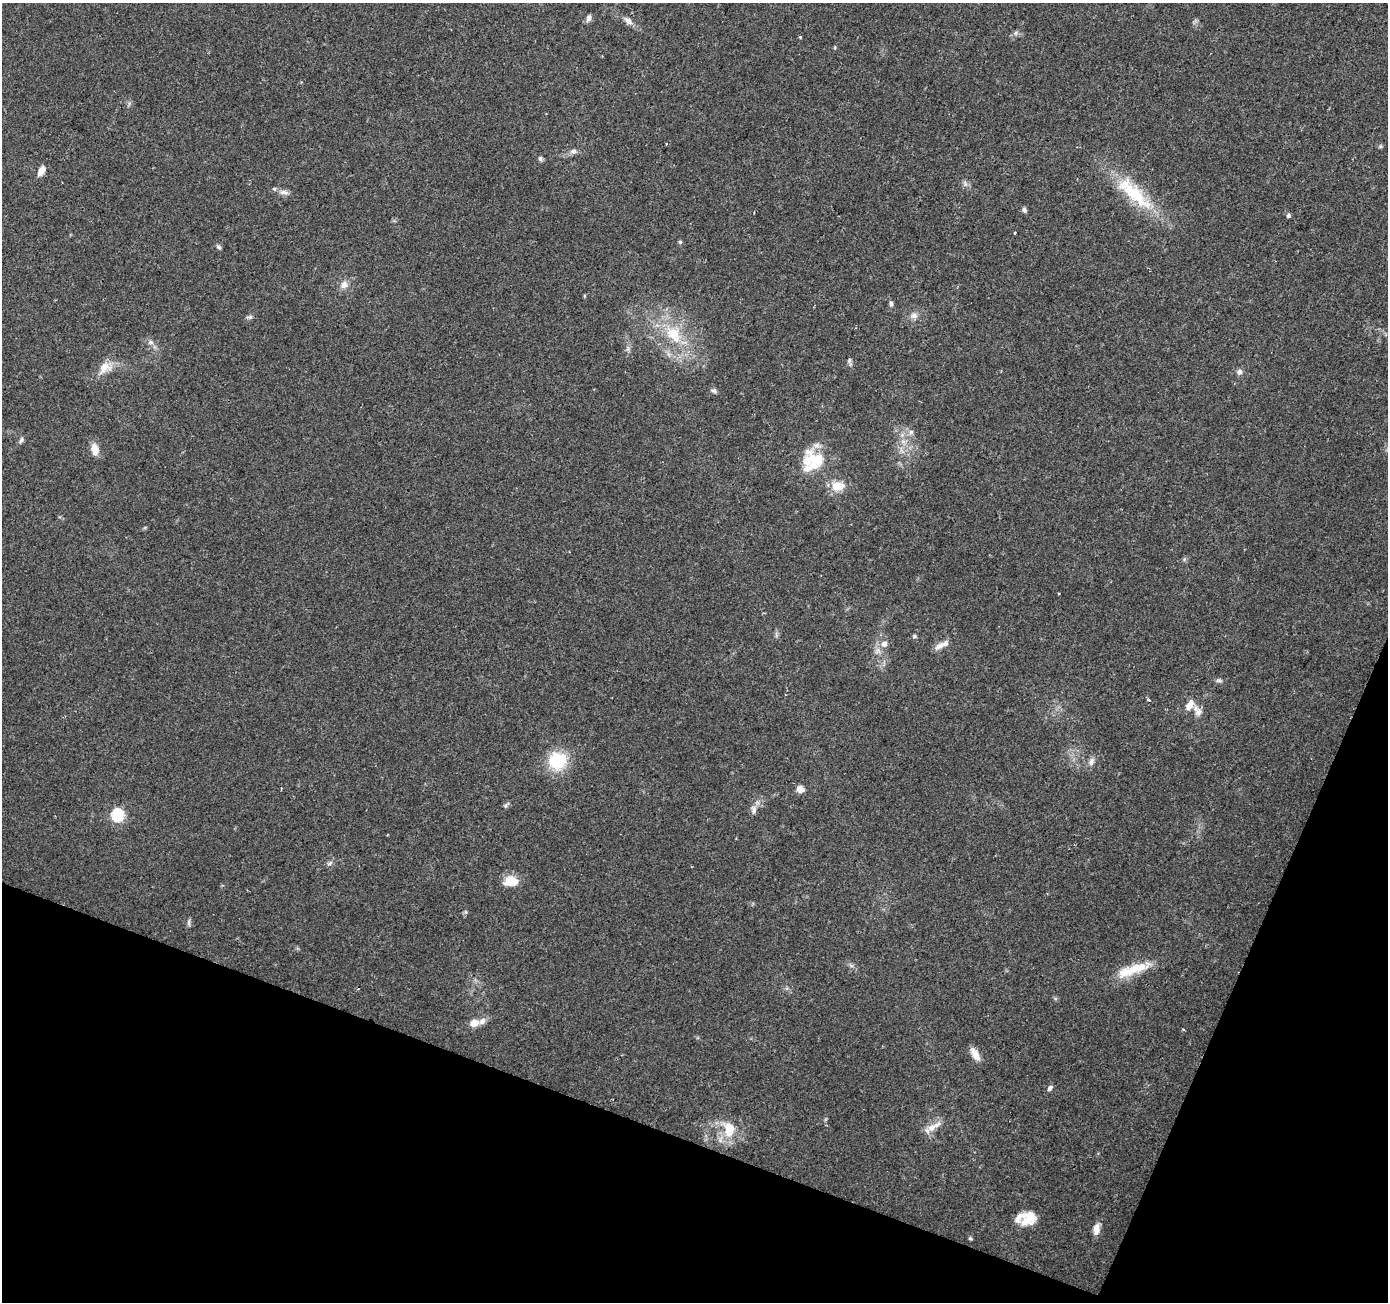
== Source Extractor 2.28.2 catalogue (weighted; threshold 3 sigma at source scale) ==
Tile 15 of 4 x 4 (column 3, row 4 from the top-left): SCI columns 2773-4158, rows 210-1509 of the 5551 x 5684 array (HDU 1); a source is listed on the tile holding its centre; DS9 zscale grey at full resolution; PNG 1390 x 1304 px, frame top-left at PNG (2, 3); no overlay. Shown black and unused: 18% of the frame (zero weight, under 2 of 3 exposures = <1% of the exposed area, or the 3 px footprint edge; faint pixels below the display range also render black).
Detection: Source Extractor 2.28.2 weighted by HDU 2 'WHT'; one run over the whole footprint, this tile lists its part. Background 0.0336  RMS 0.0034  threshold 0.0155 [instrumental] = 3 sigma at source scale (4.5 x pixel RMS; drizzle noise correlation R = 1.50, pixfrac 1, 0.0396/0.0396 arcsec/px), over >= 5 px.
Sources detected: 66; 6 inside a brighter listed object's ellipse — not listed separately; the other 60 listed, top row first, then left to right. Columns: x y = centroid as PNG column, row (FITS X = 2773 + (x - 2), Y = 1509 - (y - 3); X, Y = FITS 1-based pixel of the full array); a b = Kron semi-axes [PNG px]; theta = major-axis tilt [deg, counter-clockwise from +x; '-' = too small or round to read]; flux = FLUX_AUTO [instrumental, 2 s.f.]
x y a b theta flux
589 18 9 6 70 1.4
628 21 12 7 -38 1.9
1016 33 6 6 - 0.78
800 37 3 3 - 0.33
667 143 3 3 - 0.44
1380 147 6 4 19 0.48
573 151 9 7 4 1.2
540 158 7 5 -75 0.74
41 171 11 6 63 2.8
62 183 3 2 - 0.24
284 192 13 6 -13 1.7
1134 193 62 19 -43 22
1024 210 7 5 -71 0.83
1288 216 5 5 - 0.72
1015 233 3 3 - 0.57
680 242 5 5 - 0.46
219 247 7 4 -44 0.68
344 285 11 9 43 2.3
891 304 7 5 -90 0.82
914 316 10 8 5 1.7
249 317 9 5 9 0.75
673 334 30 19 -53 16
150 342 8 7 - 1.2
628 349 7 4 -72 0.7
849 360 6 5 - 0.61
105 367 21 13 35 5
1239 372 8 7 - 1.1
714 391 7 6 - 0.84
911 432 8 6 74 1.1
21 440 8 6 63 0.84
95 449 14 8 -81 3.6
815 461 27 23 47 12
837 486 14 10 6 6.4
914 636 6 5 - 0.52
884 644 8 7 - 1.8
940 645 16 7 33 2.6
877 651 10 7 46 1.6
1219 680 9 5 -4 0.81
1148 700 3 3 - 1.8
1191 703 16 9 76 3.2
1198 712 12 10 79 2.3
557 761 20 20 - 15
1091 761 12 7 70 1.5
800 789 8 7 - 2.7
506 805 11 5 42 0.77
754 809 12 7 -82 1.5
117 815 6 6 - 45
330 863 9 4 36 0.77
511 881 17 12 6 5.4
189 922 10 4 85 0.76
1128 971 50 12 21 11
474 1023 9 7 13 3.5
1183 1029 4 3 - 0.32
975 1054 17 7 -59 3.1
1050 1088 7 6 - 1.1
932 1128 24 9 37 3.7
729 1129 26 18 -79 8.6
1030 1217 23 15 45 6
1096 1229 13 7 81 2.8
970 1238 5 5 - 0.46